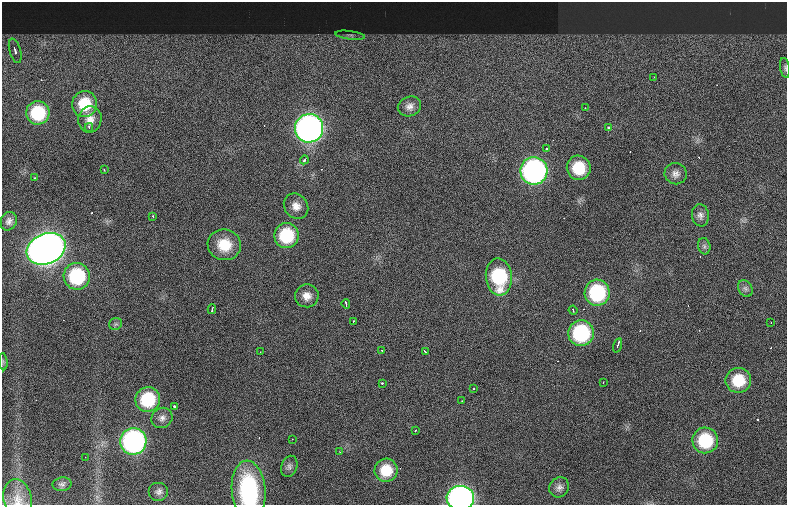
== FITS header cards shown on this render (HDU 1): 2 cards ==
NAXIS1  =                  785 / length of data axis 1
NAXIS2  =                  503 / length of data axis 2

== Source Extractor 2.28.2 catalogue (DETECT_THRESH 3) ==
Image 785 x 503 px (HDU 1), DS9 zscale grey, 1 PNG px = 1 image px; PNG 789 x 507 px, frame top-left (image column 1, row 503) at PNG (2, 2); each listed source drawn as its Kron ellipse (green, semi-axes under 4 px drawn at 4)
Background 1160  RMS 28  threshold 85.1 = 3 sigma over >= 5 px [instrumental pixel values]
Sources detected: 66; all 66 listed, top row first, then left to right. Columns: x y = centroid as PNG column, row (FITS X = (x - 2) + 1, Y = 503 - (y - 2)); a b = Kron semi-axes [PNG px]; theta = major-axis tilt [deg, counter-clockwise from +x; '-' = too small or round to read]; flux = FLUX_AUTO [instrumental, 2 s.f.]
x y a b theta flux
350 35 15 3 -7 5.8e+03
15 51 12 5 -74 9.3e+03
785 68 10 5 -80 4.4e+03
654 77 2 2 - 1.5e+03
85 104 13 12 - 6.0e+04
409 106 12 9 21 1.1e+04
585 108 2 2 - 8.1e+03
38 113 11 11 - 9.4e+04
90 119 13 11 77 1.8e+04
89 127 4 3 - 3.0e+03
309 128 14 14 - 9.3e+05
609 128 3 3 - 5.2e+03
546 148 3 3 - 2.2e+03
304 160 4 3 - 3.3e+03
579 168 12 12 - 6.4e+04
104 170 3 2 - 1.5e+03
534 171 13 13 - 5.4e+05
676 174 11 10 - 1.1e+04
34 178 3 2 - 1.4e+03
296 206 13 11 -51 1.7e+04
700 215 11 8 -81 9.1e+03
153 217 3 2 - 2.8e+03
9 221 9 8 - 8.4e+03
286 236 12 12 - 1.0e+05
224 245 17 15 -9 4.6e+04
704 246 8 6 -77 5.1e+03
46 249 20 15 23 2.2e+06
77 276 13 13 - 1.4e+05
499 277 18 13 -85 1.4e+05
745 288 9 7 -57 6.3e+03
597 293 13 12 - 1.6e+05
307 296 12 11 - 1.7e+04
346 304 5 2 - 4.8e+03
212 309 5 2 - 2.8e+03
573 310 5 3 - 1.7e+03
353 321 3 2 - 1.5e+03
771 322 3 2 - 1.6e+03
116 324 6 5 - 3.9e+03
581 333 13 13 - 1.7e+05
617 345 7 3 73 8.4e+03
382 351 2 2 - 1.3e+03
260 352 2 2 - 1.0e+03
425 352 4 2 - 2.2e+03
3 362 8 3 -85 3.0e+03
738 380 13 12 - 5.9e+04
603 382 2 2 - 9.8e+02
382 383 3 3 - 5.3e+03
474 389 3 2 - 1.9e+03
148 399 12 12 - 9.5e+04
462 401 2 2 - 1.1e+03
174 406 3 3 - 4.3e+03
162 418 11 9 38 1.0e+04
415 430 3 2 - 2.3e+03
292 439 3 2 - 1.4e+03
705 440 13 13 - 1.0e+05
133 441 13 13 - 4.7e+05
340 452 2 2 - 1.3e+03
85 457 2 2 - 1.2e+03
289 466 11 8 69 6.8e+03
386 470 12 11 - 4.6e+04
62 484 9 6 11 5.2e+03
559 487 10 9 - 9.3e+03
249 490 29 17 -85 1.9e+05
159 492 10 9 - 8.7e+03
460 498 14 12 1 8.1e+05
18 500 21 14 -79 2.5e+04
At the frame edge (FLAGS 8, measured only in part): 4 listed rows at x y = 785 68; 249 490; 460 498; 18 500